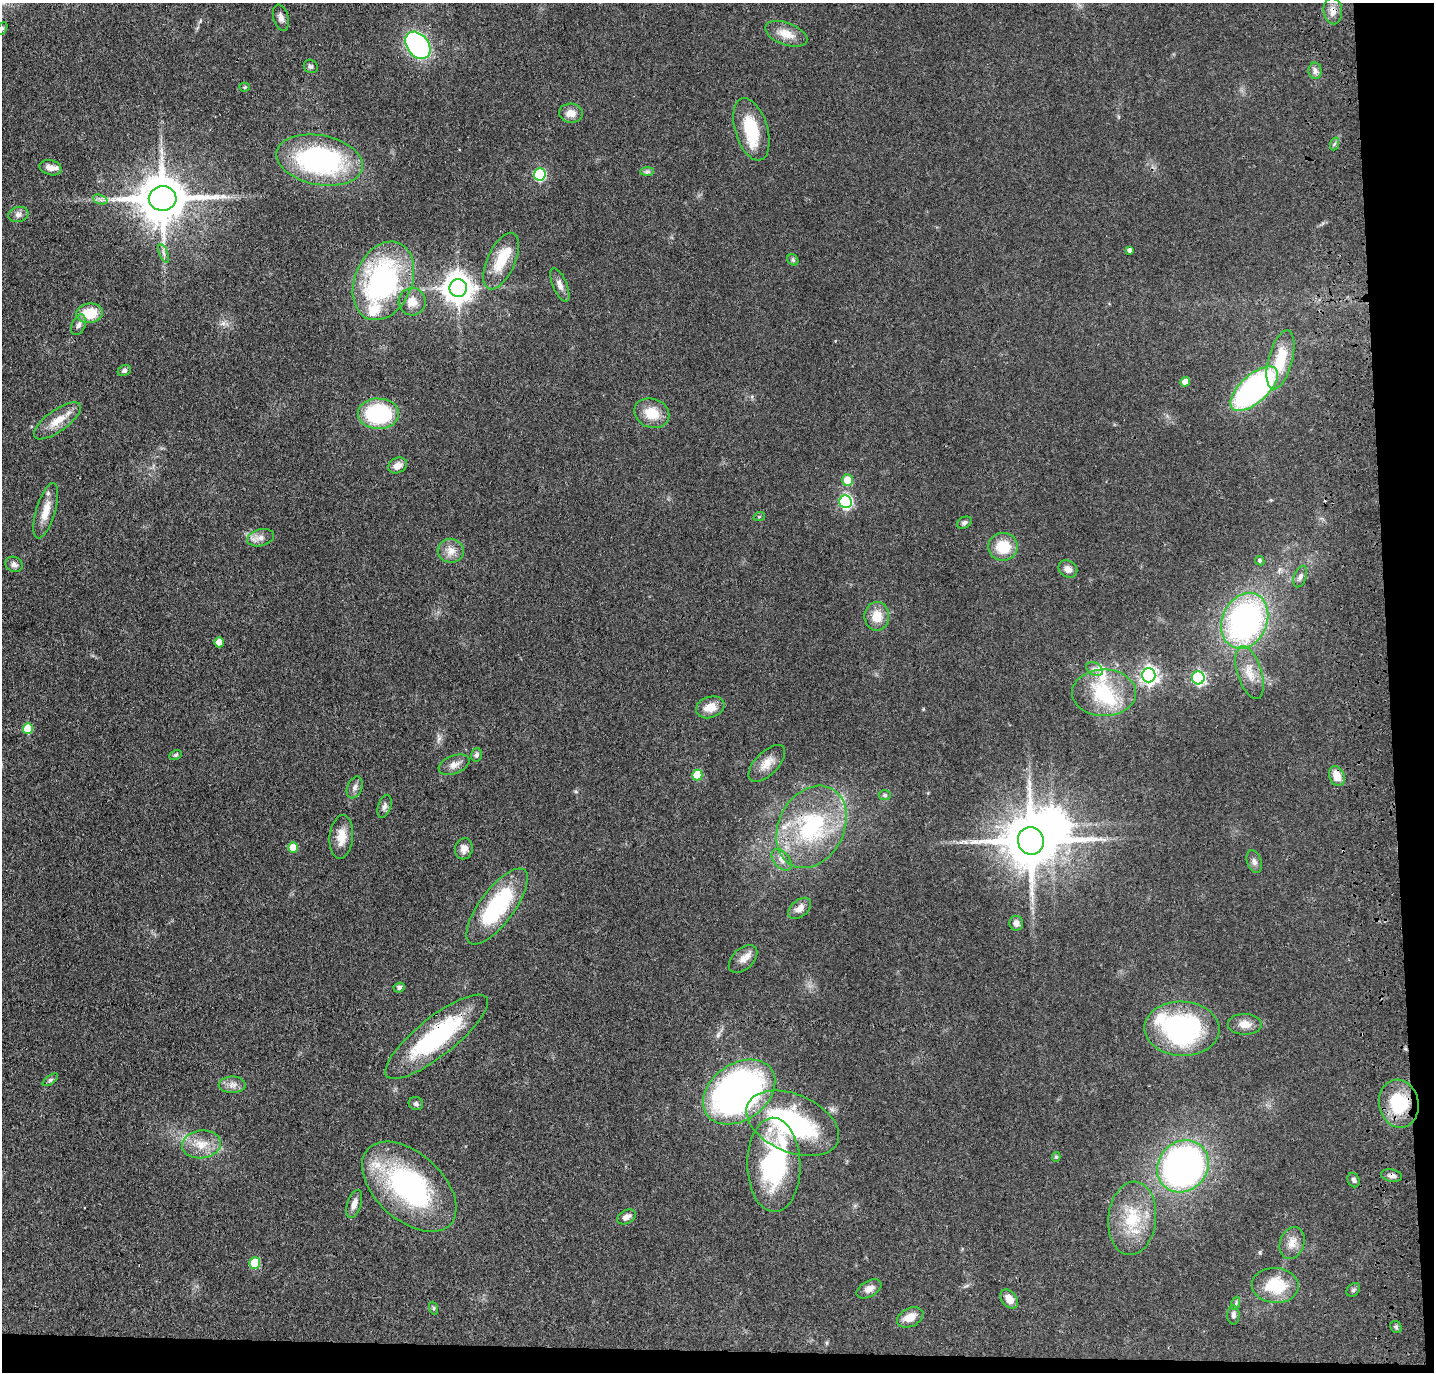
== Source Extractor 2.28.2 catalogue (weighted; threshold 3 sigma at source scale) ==
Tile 9 of 3 x 3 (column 3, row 3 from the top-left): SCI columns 2978-4409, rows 114-1483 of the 4525 x 4336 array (HDU 1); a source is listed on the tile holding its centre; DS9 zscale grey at full resolution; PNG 1436 x 1374 px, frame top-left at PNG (2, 3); each listed source drawn as its Kron ellipse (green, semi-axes under 4 px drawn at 4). Shown black and unused: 5% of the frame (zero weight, under 3 of 4 exposures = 6% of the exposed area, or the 3 px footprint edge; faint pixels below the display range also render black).
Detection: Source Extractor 2.28.2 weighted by HDU 2 'WHT'; one run over the whole footprint, this tile lists its part. Background 0.0633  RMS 0.006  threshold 0.0272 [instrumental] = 3 sigma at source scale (4.5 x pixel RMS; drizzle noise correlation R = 1.50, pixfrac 1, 0.05/0.05 arcsec/px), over >= 5 px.
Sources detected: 121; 3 inside a brighter object's white glare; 1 cosmic-ray / hot-pixel residue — neither listed nor drawn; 8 inside a brighter listed object's ellipse — not listed separately; the other 109 listed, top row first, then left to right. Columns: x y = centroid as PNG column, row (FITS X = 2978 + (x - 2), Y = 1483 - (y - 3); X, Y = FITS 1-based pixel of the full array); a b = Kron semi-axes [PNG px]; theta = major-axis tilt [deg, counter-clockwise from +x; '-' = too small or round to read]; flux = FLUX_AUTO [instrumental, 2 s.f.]
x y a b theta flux
1333 11 13 9 -86 4.9
281 18 13 7 -75 2.9
2 28 7 4 62 1.1
786 34 22 11 -20 8.6
418 45 15 10 -51 120
311 66 7 6 - 1.4
1315 71 8 6 -89 2.1
245 87 5 4 - 0.81
571 113 12 9 -5 5.2
751 129 32 16 -73 27
1334 144 6 4 71 1
320 160 43 25 -11 110
51 168 11 7 -15 3.8
647 171 7 4 1 1.2
540 174 6 6 - 58
163 198 14 12 2 3000
100 199 7 4 -19 1.7
18 214 10 7 13 2.7
1129 250 4 3 - 1.6
164 253 10 3 -69 1.4
793 260 6 5 - 0.98
501 261 30 14 65 19
383 281 41 28 67 120
560 285 18 7 -67 3.5
458 288 9 9 - 870
412 302 14 13 - 6.7
90 313 13 9 6 17
79 325 11 6 68 2.3
1280 360 30 12 75 23
124 371 7 5 26 1.7
1185 382 5 4 - 5.7
1254 389 29 14 42 150
652 413 18 14 -22 13
378 414 20 15 -2 55
57 421 28 10 36 10
398 465 10 7 27 4.6
847 480 5 5 - 11
845 502 6 6 - 98
46 511 29 9 73 9.5
759 517 6 3 19 0.66
964 523 8 5 26 1.6
261 538 13 8 14 4
1003 547 15 14 - 17
451 551 13 12 - 5.7
1260 561 5 4 - 1.1
14 564 9 7 -28 2.6
1068 569 10 8 -33 3.5
1300 576 11 6 69 2.2
877 616 14 12 89 10
1245 621 29 22 66 160
219 642 5 5 - 7
1095 669 9 6 -26 2.3
1250 673 27 12 -72 10
1149 675 7 7 - 240
1198 678 6 6 - 100
1104 693 32 23 0 32
710 707 14 10 20 8
28 728 5 5 - 17
176 755 6 4 27 0.86
477 755 7 5 73 1.7
767 763 23 11 45 7.7
454 765 16 9 21 4.2
697 775 5 5 - 20
1337 776 10 7 -66 8.4
355 787 11 7 68 2.7
885 795 6 5 - 1.1
384 806 12 6 72 2.1
811 827 43 32 63 68
341 837 22 11 85 9.2
1031 841 14 13 - 3300
293 847 5 5 - 9.7
464 849 11 9 77 3.8
782 860 12 7 -51 3.6
1254 862 12 7 -72 2.4
497 906 45 17 53 58
800 908 13 8 40 4.3
1016 923 7 7 - 3
743 959 17 10 43 5.3
399 987 6 5 - 1.5
1245 1024 17 10 0 6.1
1182 1029 37 27 -2 100
436 1037 63 19 38 74
50 1080 9 4 35 1.2
232 1085 13 8 0 4
739 1092 39 28 35 280
416 1104 7 6 - 1.4
1399 1104 24 19 -79 31
793 1123 49 29 -23 110
201 1144 19 14 6 10
1056 1157 5 4 - 0.94
774 1165 47 26 -89 74
1183 1166 27 24 47 250
1391 1176 11 6 -11 2.4
1354 1180 7 5 -66 1.5
409 1187 56 33 -42 110
354 1204 14 7 72 4.1
626 1217 10 6 28 3.6
1132 1218 37 24 84 29
1292 1243 16 12 71 6.4
255 1263 5 5 - 21
1275 1285 23 17 -4 24
869 1289 13 8 30 4.4
1353 1290 8 5 44 1.3
1009 1299 11 7 -52 6.3
1236 1303 7 4 72 1.1
433 1308 6 4 -71 0.84
1233 1315 9 6 -89 2
910 1317 14 9 26 6.7
1396 1327 6 5 - 1.1
Overlapping masked pixels (flux is a lower limit): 4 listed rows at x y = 1333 11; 811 827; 436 1037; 1391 1176
Isophote crosses this tile's border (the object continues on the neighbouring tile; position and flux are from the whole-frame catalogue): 1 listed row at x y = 2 28